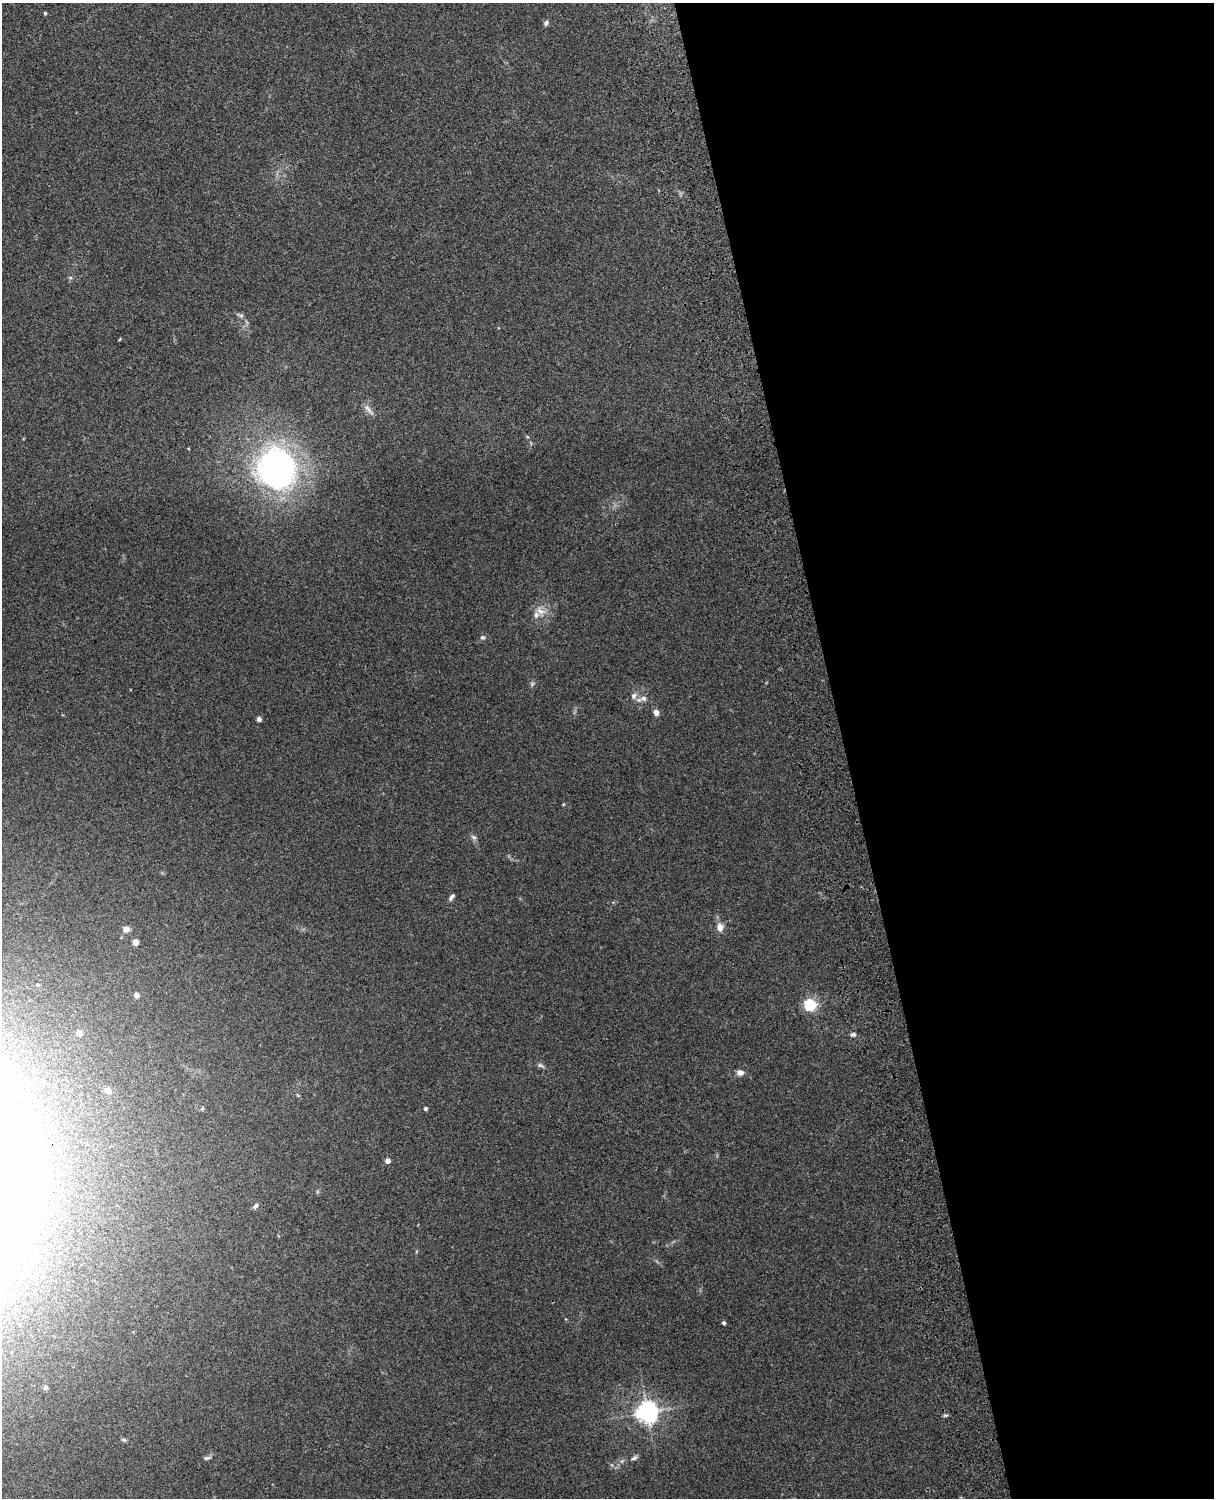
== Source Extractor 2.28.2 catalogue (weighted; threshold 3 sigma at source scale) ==
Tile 8 of 4 x 3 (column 4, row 2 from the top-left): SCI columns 3757-4968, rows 1661-3156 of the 5089 x 4928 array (HDU 1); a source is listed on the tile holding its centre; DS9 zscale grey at full resolution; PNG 1216 x 1500 px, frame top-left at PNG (2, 3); no overlay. Shown black and unused: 31% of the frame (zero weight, under 3 of 4 exposures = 6% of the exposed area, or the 3 px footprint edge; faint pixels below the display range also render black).
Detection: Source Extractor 2.28.2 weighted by HDU 2 'WHT'; one run over the whole footprint, this tile lists its part. Background 0.134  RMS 0.0069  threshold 0.0312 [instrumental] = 3 sigma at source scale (4.5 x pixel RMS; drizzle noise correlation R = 1.50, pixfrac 1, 0.05/0.05 arcsec/px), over >= 5 px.
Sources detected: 44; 2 inside a brighter object's white glare — not listed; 2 inside a brighter listed object's ellipse — not listed separately; the other 40 listed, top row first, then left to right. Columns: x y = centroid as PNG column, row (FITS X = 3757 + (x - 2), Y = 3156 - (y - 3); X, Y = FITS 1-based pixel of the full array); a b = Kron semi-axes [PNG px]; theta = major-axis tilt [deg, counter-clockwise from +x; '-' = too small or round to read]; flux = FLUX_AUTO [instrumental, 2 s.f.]
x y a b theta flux
45 13 4 3 - 1.1
546 23 5 5 - 2.2
70 278 6 4 -1 0.98
240 315 13 5 -22 1.8
120 339 5 3 - 0.58
368 410 20 6 -50 3.8
188 448 3 3 - 0.6
276 469 35 32 -64 260
541 611 16 10 -40 6.8
482 637 6 6 - 1.5
532 684 7 5 47 1.4
634 696 10 7 52 3.2
644 698 10 8 8 3.4
656 712 5 5 - 5
259 719 4 4 - 2.7
563 804 5 3 - 0.6
474 837 9 6 -39 1.9
451 899 6 6 - 1.5
720 927 11 8 -87 5.1
126 929 8 7 - 4
135 942 5 4 - 7.4
37 984 4 4 - 0.92
136 995 4 4 - 4.3
810 1005 5 5 - 110
79 1033 5 4 - 8.1
853 1034 7 5 -7 1.6
540 1065 8 6 -17 1.6
740 1072 9 7 -5 3.5
108 1091 5 5 - 6.5
426 1109 4 4 - 1.6
388 1161 5 5 - 3.8
255 1206 8 5 45 1.6
6 1270 6 5 - 1.5
724 1323 4 4 - 1.5
46 1387 6 6 - 1.9
647 1412 7 7 - 450
946 1415 7 4 1 1.1
123 1440 7 4 -19 1.2
207 1458 10 5 8 1.7
634 1458 9 5 28 1.9